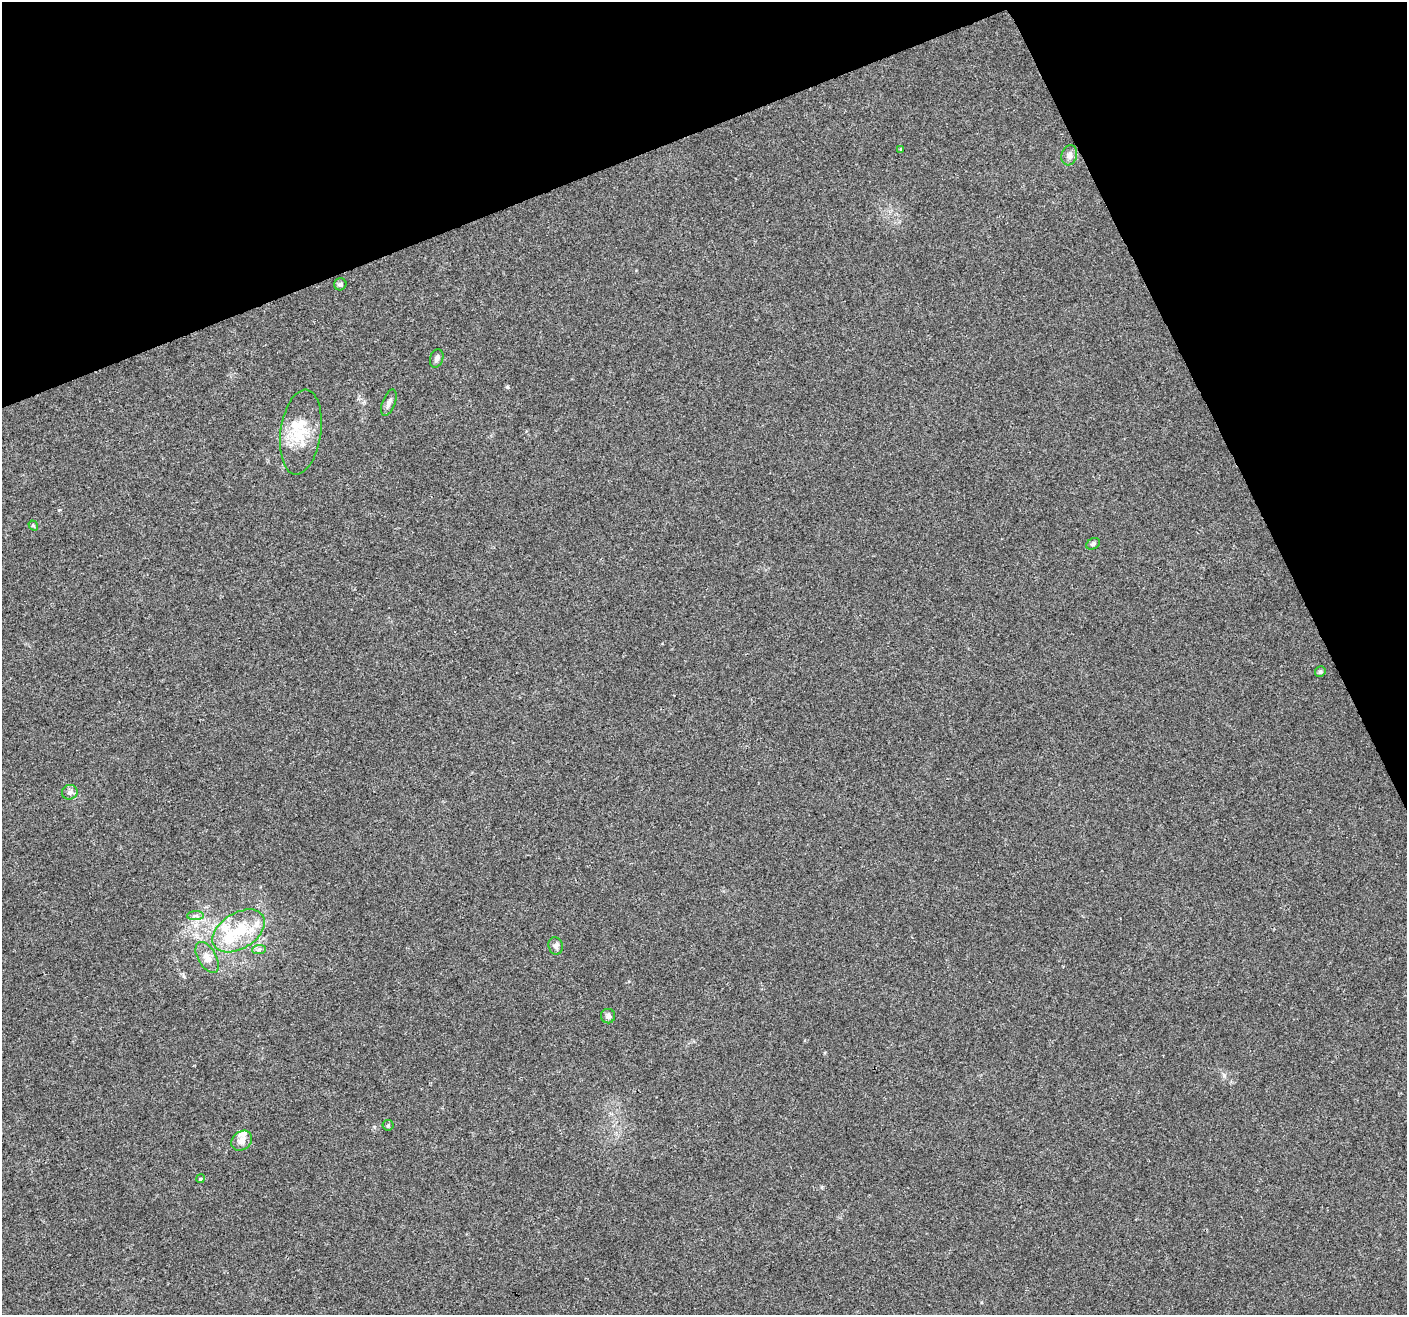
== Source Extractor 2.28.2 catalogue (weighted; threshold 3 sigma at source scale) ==
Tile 3 of 4 x 4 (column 3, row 1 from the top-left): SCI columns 2811-4215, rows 4025-5337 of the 5624 x 5482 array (HDU 1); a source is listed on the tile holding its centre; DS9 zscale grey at full resolution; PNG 1409 x 1317 px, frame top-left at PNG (2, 2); each listed source drawn as its Kron ellipse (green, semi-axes under 4 px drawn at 4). Shown black and unused: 20% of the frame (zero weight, under 3 of 4 exposures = <1% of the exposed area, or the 3 px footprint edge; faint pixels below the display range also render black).
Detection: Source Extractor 2.28.2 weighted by HDU 2 'WHT'; one run over the whole footprint, this tile lists its part. Background 0.0295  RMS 0.0046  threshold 0.0208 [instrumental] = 3 sigma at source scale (4.5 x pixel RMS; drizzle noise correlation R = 1.50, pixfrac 1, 0.0396/0.0396 arcsec/px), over >= 5 px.
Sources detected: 24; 5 inside a brighter listed object's ellipse — not listed separately; the other 19 listed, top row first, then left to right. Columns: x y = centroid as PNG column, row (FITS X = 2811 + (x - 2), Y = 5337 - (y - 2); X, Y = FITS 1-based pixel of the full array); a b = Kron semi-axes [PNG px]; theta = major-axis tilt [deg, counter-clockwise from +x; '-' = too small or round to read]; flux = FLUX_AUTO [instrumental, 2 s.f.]
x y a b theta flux
901 149 4 3 - 0.4
1069 155 10 7 72 2.4
340 284 6 6 - 1.4
437 358 9 6 72 1.5
389 403 14 6 68 2.2
301 432 43 20 82 17
33 525 5 4 - 0.58
1093 544 7 5 30 1
1320 672 5 5 - 0.93
70 792 8 7 - 1.6
195 916 8 4 1 1.2
239 931 29 18 32 20
556 946 9 7 -75 1.7
259 949 7 4 2 1
207 957 17 9 -60 4.2
608 1016 7 7 - 1.6
388 1125 5 5 - 0.61
242 1141 11 9 40 3.5
200 1179 4 3 - 0.49
Unlisted compact peaks at least as high as the median listed source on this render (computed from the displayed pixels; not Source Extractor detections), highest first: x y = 507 387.